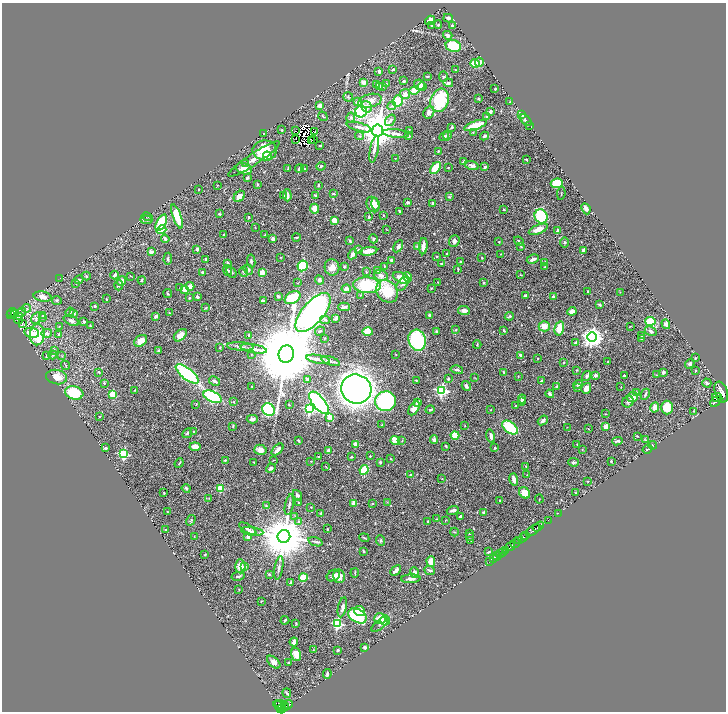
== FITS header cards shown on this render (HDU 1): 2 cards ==
NAXIS1  =                 1448
NAXIS2  =                 1419

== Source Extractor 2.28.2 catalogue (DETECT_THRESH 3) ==
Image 1448 x 1419 px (HDU 1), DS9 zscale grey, zoomed out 1/2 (1 PNG px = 2 x 2 image px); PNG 728 x 714 px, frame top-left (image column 1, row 1418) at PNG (2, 3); each listed source drawn as its Kron ellipse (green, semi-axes under 4 px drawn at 4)
Background 0.685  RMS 0.016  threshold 0.0478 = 3 sigma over >= 5 px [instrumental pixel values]
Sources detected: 590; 29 cannot appear on this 1/2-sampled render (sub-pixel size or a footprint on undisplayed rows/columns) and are neither listed nor drawn; of the other 561, the 500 brightest by FLUX_AUTO listed and drawn (61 fainter detections omitted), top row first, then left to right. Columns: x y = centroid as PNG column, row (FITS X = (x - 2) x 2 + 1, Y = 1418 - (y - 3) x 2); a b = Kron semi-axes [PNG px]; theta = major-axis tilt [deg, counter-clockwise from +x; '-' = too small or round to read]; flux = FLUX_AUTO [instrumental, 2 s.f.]
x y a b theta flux
448 18 5 3 - 7.6
430 20 5 3 - 26
432 25 4 3 - 4.6
438 25 4 4 - 2.9
452 26 4 3 - 4.7
448 35 5 4 - 9.6
453 46 8 6 -16 110
479 62 4 4 - 11
475 63 4 4 - 76
393 69 3 2 - 4.6
455 70 2 2 - 1.7
379 71 3 2 - 5.2
427 76 3 2 - 2.4
443 77 5 3 - 3.9
403 81 2 2 - 4.6
364 83 4 3 - 18
386 83 3 2 - 1.8
448 83 5 3 - 8.9
377 84 2 2 - 5.2
419 85 5 5 - 16
379 86 4 4 - 4.7
383 86 3 3 - 6.1
422 87 5 4 - 33
495 89 2 2 - 2.4
414 90 5 3 - 33
405 94 5 5 - 12
348 97 5 4 - 4.8
478 99 4 3 - 2.7
440 100 12 9 70 210
370 101 12 6 15 21
398 101 5 5 - 66
357 102 3 3 - 18
510 102 3 2 - 2.9
320 105 4 3 - 15
392 106 4 4 - 4.6
366 107 6 5 - 18
361 112 6 5 - 340
429 112 6 5 - 14
490 112 4 3 - 12
522 115 4 4 - 4.9
323 116 5 3 - 3.4
351 117 5 4 - 6.4
487 117 3 2 - 13
390 120 6 4 53 7.8
526 120 7 3 -50 9.2
475 125 12 3 19 91
529 125 2 2 - 1.3
359 127 13 4 -15 14
452 127 4 3 - 4.7
282 130 3 2 - 2.4
378 130 6 5 - 8900
409 130 3 2 - 1.4
295 131 2 1 - 2.9
314 131 2 1 - 2.7
264 133 2 1 - 1.3
473 133 4 3 - 2.1
396 134 13 3 -6 10
447 135 5 4 - 4.1
359 136 4 3 - 4
409 136 3 3 - 2.3
484 136 4 3 - 6.5
444 137 5 3 - 7
313 139 3 1 - 3.1
295 140 2 1 - 1.5
311 140 4 2 - 1.6
320 145 3 2 - 2.6
374 149 14 3 79 13
265 150 12 10 0 79
438 151 4 2 - 2.8
267 156 5 4 - 70
395 158 3 2 - 1.5
254 159 30 5 34 33
526 159 3 2 - 2.1
463 162 4 3 - 4.9
245 163 4 3 - 3
321 166 5 3 - 3.7
472 166 7 4 -17 13
485 167 3 2 - 8.5
435 168 7 4 51 67
448 168 2 2 - 1.6
244 169 8 5 -16 31
288 169 3 2 - 2.9
299 169 4 3 - 11
305 169 2 2 - 1.3
247 178 3 2 - 10
557 183 6 4 6 120
257 184 3 2 - 4
218 185 3 2 - 1.7
318 185 3 2 - 2.9
199 189 2 2 - 1.9
561 193 6 1 81 1.6
333 194 3 2 - 3.5
287 195 6 3 -87 13
239 196 6 4 46 18
284 196 4 2 - 2.4
315 196 4 3 - 3.8
449 197 4 3 - 3.2
408 202 3 3 - 8.2
433 203 3 3 - 8.6
373 204 8 6 -64 27
375 204 6 3 -77 12
315 209 5 4 - 30
504 209 2 2 - 4.6
586 209 6 4 -65 9.5
399 211 3 2 - 3
219 214 3 2 - 3.2
383 215 3 2 - 1.8
147 216 5 2 - 2.3
541 216 7 6 - 150
177 217 13 4 -70 97
249 217 3 2 - 3.2
369 217 2 2 - 10
146 220 6 4 -2 5.5
334 220 3 3 - 42
161 223 9 4 62 140
255 227 3 2 - 1.4
386 229 4 2 - 1.6
538 229 10 4 22 27
161 230 5 3 - 70
558 230 4 3 - 8
224 235 3 3 - 1.8
265 235 3 2 - 2.2
296 237 4 2 - 3.5
165 239 4 3 - 9.4
273 239 4 4 - 8.9
373 239 4 4 - 5.1
350 241 4 3 - 2.8
454 241 6 5 - 8.3
519 241 5 2 - 3.7
499 242 3 2 - 2
564 242 5 4 - 4.7
398 246 6 4 59 11
423 246 8 3 86 24
521 246 3 3 - 2.7
418 247 2 2 - 41
197 249 4 3 - 6.3
358 250 2 2 - 17
583 250 4 3 - 7.3
368 251 9 4 8 34
151 252 2 2 - 40
447 253 3 2 - 3.5
353 254 5 3 - 21
501 254 2 2 - 1.8
437 257 3 3 - 2.3
281 258 2 2 - 1.4
482 258 3 2 - 1.7
168 259 6 4 86 5.3
206 259 2 2 - 7.9
533 259 6 3 26 10
392 260 4 3 - 11
251 261 6 3 -82 5
460 261 2 2 - 2.2
227 263 3 2 - 5.2
545 263 4 3 - 7.8
442 264 3 3 - 3.9
303 266 5 5 - 180
344 266 3 2 - 5.3
384 266 4 2 - 2.3
545 266 3 3 - 3.3
332 267 8 7 - 19
248 269 5 3 - 5.9
458 269 3 2 - 2.8
228 270 5 3 - 3.8
378 271 3 3 - 2
202 272 3 3 - 3.2
231 272 6 4 -51 6.8
243 272 5 3 - 3.5
262 272 3 3 - 50
366 272 3 3 - 1.9
115 275 4 3 - 7.9
521 275 3 2 - 1.5
86 276 4 3 - 3
130 276 3 2 - 1.8
381 276 7 5 -20 17
408 277 5 4 - 35
60 278 2 1 - 6.2
401 278 9 5 -23 48
79 280 4 3 - 5
142 280 4 3 - 3.5
319 280 5 4 - 6.3
122 281 5 4 - 16
438 282 3 2 - 1.6
76 283 3 2 - 1.5
297 283 2 2 - 1.4
483 283 2 2 - 5.2
403 284 8 4 50 8.2
119 285 5 4 - 5.6
367 285 14 8 -3 160
190 286 4 4 - 14
180 287 3 2 - 1.6
431 288 3 3 - 1.9
185 289 3 3 - 26
346 289 4 4 - 11
387 291 12 10 -48 100
588 291 3 2 - 2
620 292 2 2 - 1.4
168 294 4 2 - 3.5
361 295 3 3 - 1.9
278 296 3 3 - 5.3
525 296 4 3 - 11
43 297 9 5 -11 17
197 297 3 2 - 6
553 297 2 2 - 9
189 298 3 2 - 2.9
293 298 8 5 30 92
106 299 3 2 - 2
57 300 5 3 - 4
263 301 3 3 - 7.9
600 305 3 3 - 4.9
95 306 2 2 - 13
344 307 5 4 - 8.5
26 308 4 2 - 3
205 308 4 2 - 2
464 311 6 4 -6 15
572 311 4 4 - 13
22 312 5 2 - 4.7
70 312 5 3 - 3.7
12 313 5 2 - 200
169 313 4 2 - 1.6
313 313 24 10 50 2700
11 314 3 2 - 110
15 314 3 1 - 1.2
74 314 2 2 - 3.5
43 315 4 3 - 2.8
430 315 3 2 - 8.9
19 316 4 4 - 3.9
156 316 3 3 - 5.2
509 316 5 2 - 4.3
36 318 6 4 56 9.9
43 318 3 2 - 2
336 318 4 2 - 5.9
18 320 4 3 - 2.2
325 320 5 4 - 6.3
71 321 8 4 -27 8.7
84 321 4 3 - 4.1
650 321 5 4 - 79
22 324 3 2 - 1.3
666 324 5 4 - 13
59 326 3 2 - 1.7
90 326 4 3 - 2.1
544 326 5 5 - 25
630 326 4 2 - 1.4
559 328 7 4 77 65
456 330 3 3 - 2.7
504 330 3 2 - 4.8
320 331 5 3 - 3.1
436 331 3 2 - 3.8
651 331 6 4 -32 10
368 332 5 4 - 78
32 333 7 5 -12 29
47 333 5 4 - 9.5
37 335 11 7 87 95
59 335 4 3 - 5.5
180 335 7 5 42 22
249 335 3 2 - 2
642 335 2 2 - 5.9
592 337 5 4 - 1900
324 338 2 1 - 1.8
641 338 3 3 - 8.3
417 340 10 8 -75 290
141 341 7 5 36 29
575 343 4 3 - 5.1
477 345 4 2 - 2.1
240 346 13 3 -4 8.9
220 348 3 2 - 1.4
254 349 13 3 -10 16
54 350 4 3 - 4.4
159 350 3 3 - 3.3
286 354 9 7 74 47000
396 354 3 2 - 1.7
53 355 4 3 - 3.1
251 355 2 2 - 1.3
520 355 3 3 - 6.4
47 356 3 3 - 4.5
62 356 3 2 - 1.7
696 358 3 2 - 1.7
318 359 12 3 -10 14
537 359 3 2 - 1.4
331 361 10 3 -19 6.2
563 362 2 2 - 1.5
608 362 3 2 - 1.6
690 364 5 4 - 9.5
66 365 5 2 - 2.3
457 370 6 3 -13 5.6
576 370 3 3 - 2.6
695 371 2 2 - 1.8
99 372 3 3 - 3.3
504 372 4 3 - 3.6
663 372 2 2 - 23
187 374 14 5 -38 270
595 375 2 2 - 25
656 375 3 2 - 1.4
587 376 5 4 - 7.3
624 376 3 2 - 3.7
57 377 10 7 -11 34
518 377 2 2 - 1.3
475 378 3 2 - 1.3
307 379 3 3 - 5.4
448 379 3 2 - 4.2
416 380 3 1 - 1.8
214 381 6 3 -28 8.6
541 381 4 3 - 4.3
104 383 3 3 - 3.5
707 383 4 3 - 5.8
578 384 5 4 - 5.2
252 386 2 1 - 1.2
466 386 5 3 - 11
557 386 3 2 - 4
577 387 3 3 - 3.8
621 387 3 2 - 1.9
586 388 5 5 - 20
356 389 15 14 - 3200
135 390 3 2 - 2.6
442 390 4 4 - 410
636 392 3 3 - 2.2
721 392 11 6 -69 5700
74 393 9 6 -16 140
112 394 4 3 - 37
550 394 4 3 - 7.9
645 394 6 3 64 5.2
213 397 10 5 -25 310
633 397 5 5 - 22
717 397 5 2 - 560
522 399 4 3 - 9.3
386 401 10 10 - 430
522 401 3 3 - 4.6
715 401 6 3 47 1800
234 402 3 3 - 2
418 402 3 3 - 25
628 402 6 5 - 7
319 403 13 6 -50 630
196 404 3 2 - 1.5
289 405 3 3 - 2.4
516 406 3 2 - 2.3
667 407 7 6 - 52
310 408 4 4 - 420
414 408 7 4 56 23
655 408 5 4 - 29
491 409 2 2 - 1.3
269 410 7 6 - 310
430 410 5 2 - 4
694 411 3 2 - 1.7
605 414 4 2 - 1.7
99 416 2 2 - 1.9
329 417 4 3 - 21
252 419 5 3 - 9.6
543 420 5 3 - 8.8
382 425 4 3 - 3.4
233 426 4 3 - 2.9
465 426 2 2 - 1.5
606 426 4 3 - 24
567 427 2 2 - 1.3
510 428 9 5 -37 140
588 429 3 2 - 1.3
194 431 2 2 - 2.5
187 433 5 3 - 3.6
455 435 4 3 - 46
491 436 7 3 -75 9.5
637 436 2 2 - 1.8
395 440 4 3 - 46
434 440 4 4 - 7.1
645 440 3 2 - 1.8
299 441 3 3 - 3.8
402 441 3 2 - 1.5
617 441 5 3 - 6.5
355 444 2 2 - 34
577 444 3 2 - 2
653 445 4 2 - 2
446 446 3 2 - 3
195 447 5 4 - 29
105 448 3 2 - 5.6
495 448 3 3 - 3.5
647 449 5 2 - 2.2
260 450 6 5 - 23
278 450 7 3 44 26
328 450 4 3 - 7.9
582 450 4 2 - 2.1
124 454 4 3 - 250
370 456 3 2 - 3
318 457 2 2 - 3.6
351 457 2 2 - 3.9
390 459 3 2 - 1.8
225 460 3 3 - 2.6
273 460 3 2 - 1.3
311 461 3 2 - 1.6
611 461 2 2 - 6.5
254 462 2 1 - 1.4
380 462 4 2 - 3.3
574 462 5 2 - 5.7
179 463 5 2 - 3.1
526 466 2 2 - 2.2
326 467 4 2 - 1.7
271 468 5 4 - 7.7
364 470 5 4 - 91
411 474 3 2 - 3.6
527 475 3 2 - 1.6
442 478 3 2 - 2
514 479 6 3 -75 16
588 481 2 2 - 1.6
186 488 4 3 - 5.2
220 488 3 3 - 110
164 493 3 2 - 1.5
524 493 6 5 - 41
576 493 2 2 - 2
297 495 6 4 -52 6.6
209 498 3 2 - 1.6
539 499 4 2 - 1.5
500 500 2 2 - 3.5
387 502 3 2 - 1.4
299 503 3 2 - 4.7
354 503 3 3 - 34
372 503 3 2 - 2.7
289 505 10 3 79 7
266 506 4 3 - 2.4
311 507 3 2 - 1.5
453 510 6 3 18 9.6
167 511 2 1 - 1.2
484 512 4 3 - 4
321 513 3 3 - 3.2
558 513 2 1 - 30
460 516 3 2 - 5.3
295 517 3 3 - 2.4
437 519 3 2 - 2.6
191 520 6 3 57 3.3
548 520 2 1 - 36
299 521 4 3 - 3.6
445 521 3 2 - 1.4
428 522 3 3 - 3.7
538 526 6 2 32 1500
248 529 10 4 -31 9.2
327 529 3 2 - 1.8
165 530 2 2 - 4.2
533 530 8 2 36 1800
252 531 11 3 -7 7.8
455 532 4 2 - 2.2
469 533 3 2 - 2.3
194 536 3 2 - 1.3
525 536 2 2 - 190
248 537 3 3 - 10
284 537 6 6 - 18000
469 537 3 2 - 1.8
364 538 5 2 - 2.8
523 538 5 2 - 820
471 540 3 2 - 2.3
381 541 5 4 - 5.2
519 541 2 1 - 290
315 542 7 3 -17 5.8
515 543 5 2 - 630
510 546 5 2 - 2100
505 550 3 1 - 350
363 552 3 3 - 2.8
489 552 4 2 - 3.1
502 552 3 2 - 940
205 554 2 2 - 2.6
500 554 2 2 - 540
497 556 4 2 - 260
493 559 2 1 - 140
431 561 5 4 - 31
490 561 2 1 - 80
240 566 7 5 -87 32
245 566 3 2 - 2.1
279 568 12 3 80 8.9
396 570 6 3 43 9.3
430 570 5 3 - 6.5
355 573 4 2 - 2.7
415 573 5 3 - 16
269 574 2 2 - 3.5
238 576 7 2 9 3.9
333 576 7 5 32 13
339 576 7 6 - 27
303 578 4 4 - 88
411 579 10 3 3 12
291 583 3 3 - 9
239 590 2 2 - 1.4
261 601 3 2 - 2
342 607 10 4 78 12
359 611 5 5 - 37
358 616 10 6 -30 250
380 619 6 5 - 37
285 620 4 2 - 5.3
385 620 5 4 - 67
296 624 2 2 - 2.9
337 624 3 3 - 300
380 624 10 4 40 8.3
294 642 4 3 - 15
365 647 3 2 - 12
313 650 3 3 - 2.1
338 650 2 2 - 8.2
296 654 7 4 -73 26
274 662 8 4 -42 17
289 663 2 2 - 1.9
327 674 5 3 - 6.7
287 693 5 2 - 4.6
280 704 5 1 - 110
278 705 5 2 - 160
288 705 5 2 - 350
280 706 7 2 -39 150
284 706 2 1 - 120
286 707 2 1 - 150
281 709 4 3 - 680
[61 fainter detections neither listed nor drawn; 29 sub-pixel or undisplayed-footprint detections neither listed nor drawn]